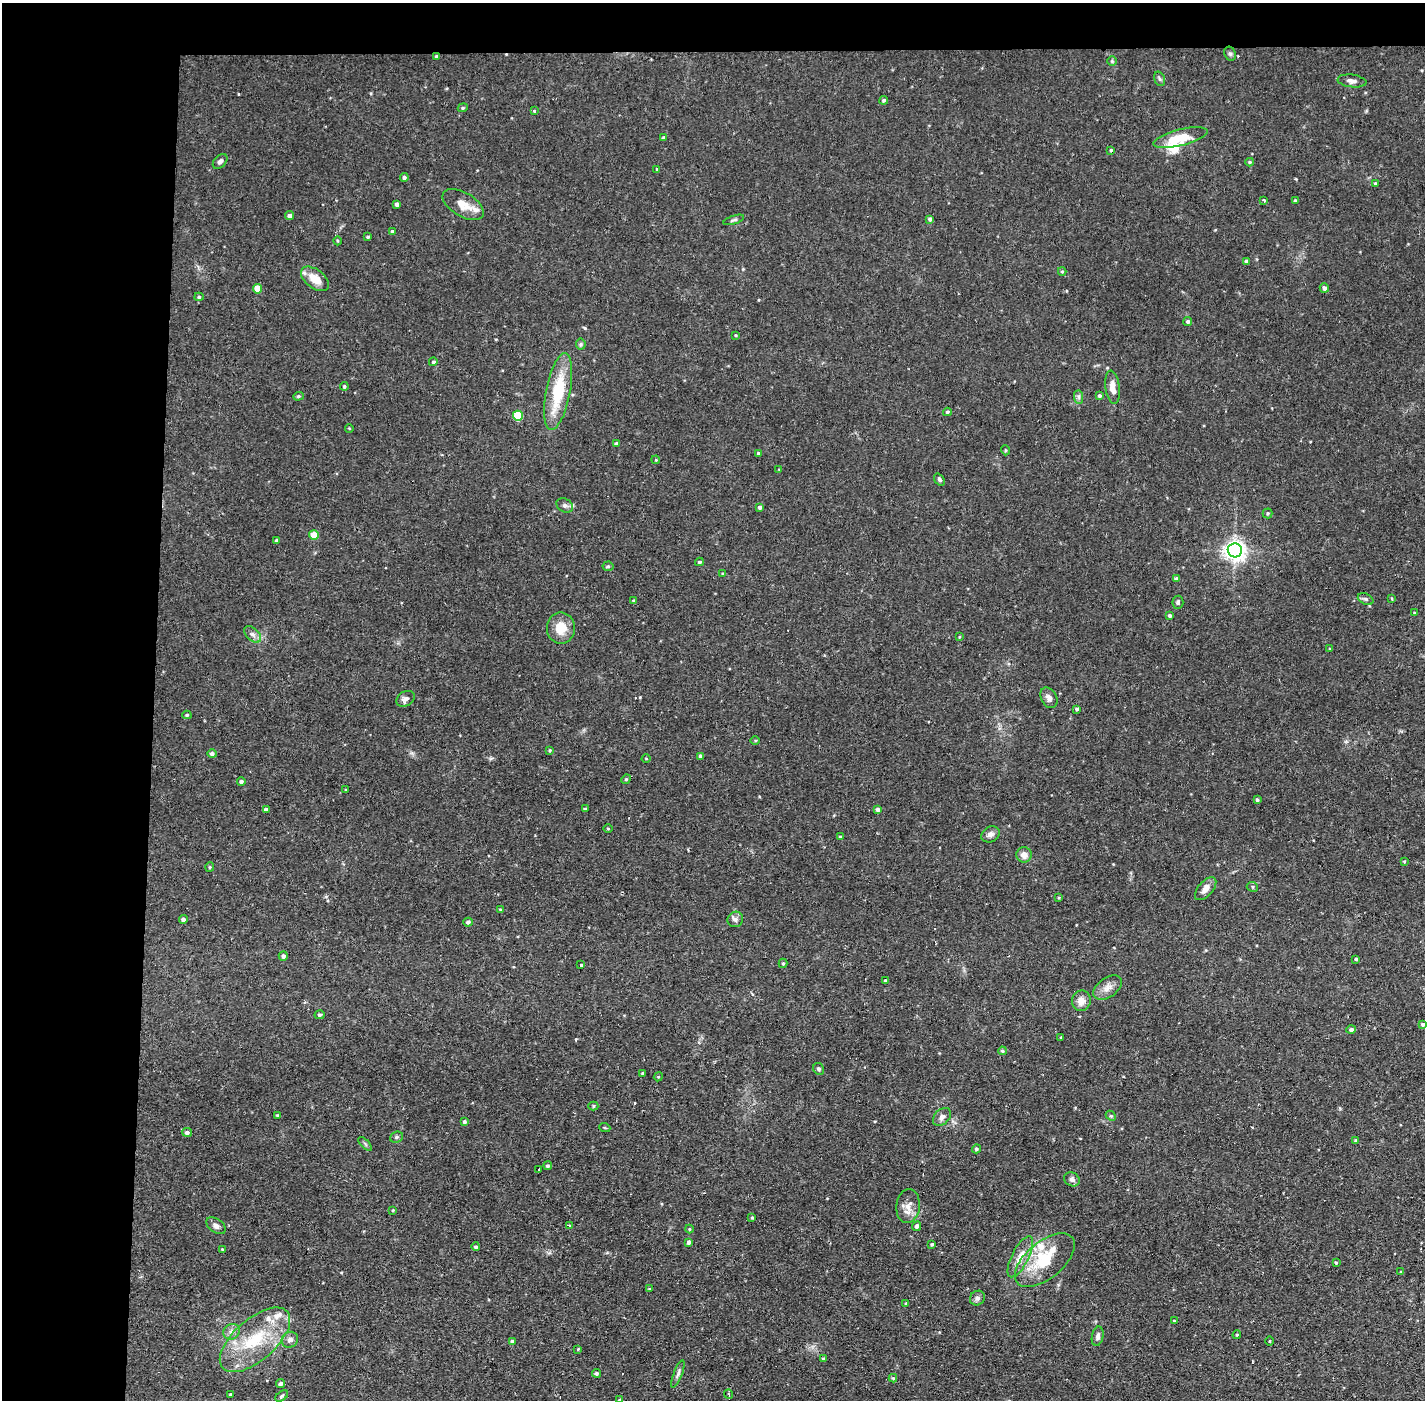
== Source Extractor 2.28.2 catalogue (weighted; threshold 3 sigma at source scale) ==
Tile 1 of 3 x 3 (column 1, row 1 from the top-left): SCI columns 1-1423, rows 2849-4246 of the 4269 x 4300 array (HDU 1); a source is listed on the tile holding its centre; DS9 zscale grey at full resolution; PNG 1427 x 1402 px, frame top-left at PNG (2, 3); each listed source drawn as its Kron ellipse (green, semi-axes under 4 px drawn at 4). Shown black and unused: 14% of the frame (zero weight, under 2 of 3 exposures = <1% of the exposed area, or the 3 px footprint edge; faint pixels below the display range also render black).
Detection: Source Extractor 2.28.2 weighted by HDU 2 'WHT'; one run over the whole footprint, this tile lists its part. Background 0.0744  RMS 0.0065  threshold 0.0293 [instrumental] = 3 sigma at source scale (4.5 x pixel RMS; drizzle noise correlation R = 1.50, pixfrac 1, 0.05/0.05 arcsec/px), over >= 5 px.
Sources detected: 176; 1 inside a brighter object's white glare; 3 cosmic-ray / hot-pixel residue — neither listed nor drawn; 7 inside a brighter listed object's ellipse — not listed separately; the other 165 listed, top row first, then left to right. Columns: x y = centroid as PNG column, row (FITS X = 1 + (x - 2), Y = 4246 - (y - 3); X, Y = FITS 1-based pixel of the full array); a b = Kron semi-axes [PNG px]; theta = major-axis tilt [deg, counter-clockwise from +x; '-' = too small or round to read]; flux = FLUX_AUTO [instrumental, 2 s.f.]
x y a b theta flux
1230 54 7 5 -67 1.2
437 56 3 3 - 1.2
1112 61 5 5 - 0.96
1160 79 7 5 -72 1.2
1352 81 14 6 -7 3.3
884 100 4 4 - 0.96
463 108 5 4 - 0.87
534 111 3 3 - 0.61
663 138 4 3 - 1.1
1180 138 28 8 13 17
1111 150 3 3 - 0.8
220 161 9 6 47 2.1
1250 162 4 4 - 0.81
657 169 4 3 - 0.61
404 178 4 4 - 1.4
1375 183 4 3 - 0.6
1264 200 3 3 - 2.3
1295 201 3 3 - 0.98
397 204 4 3 - 1.8
463 205 23 12 -31 9.3
290 215 4 4 - 2
930 219 4 4 - 1.6
734 220 11 4 18 1.4
392 231 4 3 - 0.75
368 237 4 3 - 0.89
338 241 4 3 - 0.62
1246 262 4 4 - 1.6
1062 271 4 4 - 0.67
315 279 16 9 -38 10
1324 288 5 4 - 2.4
258 289 5 5 - 13
199 297 4 4 - 1.1
1188 322 4 4 - 1.6
736 335 4 4 - 0.63
581 344 5 5 - 1
433 362 4 4 - 1.1
344 386 4 4 - 0.96
1113 387 17 7 -83 6.1
558 392 39 12 79 33
298 396 5 4 - 1.1
1099 396 4 3 - 1.6
1079 397 7 4 -89 1.4
947 412 4 3 - 1
518 416 5 5 - 30
349 428 4 3 - 0.51
616 443 4 4 - 1
1005 450 5 3 - 0.6
759 453 4 4 - 1.2
656 460 4 3 - 0.6
779 469 4 2 - 0.45
939 480 6 4 -53 1.4
565 505 9 6 -31 2.2
760 507 4 3 - 1.5
1268 513 5 5 - 0.88
314 535 5 4 - 13
277 541 4 4 - 1.6
1235 550 7 7 - 430
699 562 4 3 - 1
608 566 5 5 - 1
723 574 3 3 - 0.86
1176 579 4 3 - 1.4
1391 598 4 2 - 0.58
1366 599 8 5 -26 1.4
634 601 3 3 - 1.2
1178 602 6 5 - 1.4
1414 613 3 3 - 0.6
1170 616 3 3 - 1.2
561 628 15 14 - 12
253 634 10 6 -44 2.6
959 637 3 2 - 0.49
1330 649 3 3 - 0.64
1049 698 11 7 -62 3.1
405 699 10 7 32 2.9
1077 709 4 3 - 1.2
187 715 4 4 - 0.87
755 740 4 3 - 0.69
550 750 4 4 - 0.67
212 754 5 4 - 1.8
700 756 4 3 - 1.7
646 759 4 3 - 0.54
626 779 5 4 - 0.65
241 782 4 4 - 1.5
346 790 3 2 - 0.57
1257 800 4 4 - 1.2
266 809 4 3 - 1.8
585 809 3 3 - 0.79
878 809 4 4 - 1.9
608 828 5 3 - 0.62
990 834 9 7 32 3
840 837 4 3 - 0.68
1024 855 7 7 - 4.5
1404 861 3 2 - 0.6
210 867 5 4 - 0.72
1252 887 6 4 -23 0.98
1206 889 14 7 49 4.8
1059 898 4 3 - 0.63
500 909 4 3 - 0.57
183 919 4 4 - 1.9
735 919 8 7 - 2.6
468 922 5 4 - 1.8
283 956 5 4 - 1.9
1356 959 3 3 - 0.99
783 963 5 4 - 0.95
580 965 3 3 - 16
885 981 3 3 - 0.87
1108 988 16 9 36 5.4
1081 1001 10 9 - 5.6
319 1015 5 4 - 1.2
1423 1024 4 4 - 1.2
1351 1030 5 4 - 1.7
1061 1038 4 3 - 0.83
1002 1051 4 3 - 0.86
819 1069 6 5 - 1.2
643 1073 3 3 - 1.1
658 1077 4 3 - 0.6
593 1106 5 4 - 0.88
277 1116 4 4 - 0.86
1111 1116 6 4 -42 0.83
942 1117 10 7 45 2.9
464 1122 3 3 - 1.3
605 1128 5 3 - 0.78
187 1132 5 4 - 2.1
396 1137 7 5 22 1.3
1356 1140 4 3 - 0.84
365 1144 8 3 -45 0.96
976 1149 4 4 - 1.4
548 1166 4 4 - 1.1
538 1170 3 2 - 0.75
1072 1179 8 6 -30 2.4
908 1206 17 11 84 6.6
393 1210 4 3 - 0.53
752 1217 3 3 - 0.73
569 1225 3 3 - 0.76
216 1226 11 7 -35 2.7
917 1226 5 4 - 1.8
689 1229 4 4 - 0.61
689 1242 4 3 - 2.2
932 1244 3 3 - 0.89
476 1247 4 4 - 1.2
222 1249 4 3 - 0.79
1020 1257 23 8 63 8
1045 1260 36 18 40 28
1336 1263 4 3 - 0.78
1401 1272 4 4 - 0.82
649 1289 4 3 - 0.69
977 1298 8 7 - 2.4
906 1303 4 3 - 0.56
1174 1321 3 3 - 0.51
231 1332 8 7 - 2.9
1237 1335 4 3 - 0.81
1098 1336 10 5 78 2.2
255 1340 43 21 41 39
290 1340 8 7 - 2.9
512 1341 4 4 - 1.3
1269 1341 4 3 - 0.55
578 1349 3 3 - 0.51
823 1359 4 3 - 0.78
596 1373 4 4 - 1.1
678 1374 15 4 69 2.1
893 1378 4 4 - 0.85
281 1384 4 4 - 2.2
231 1394 3 2 - 0.76
728 1394 5 3 - 0.82
282 1396 7 4 37 1.1
620 1400 4 3 - 1.6
Overlapping masked pixels (flux is a lower limit): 1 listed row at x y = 437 56
Isophote crosses this tile's border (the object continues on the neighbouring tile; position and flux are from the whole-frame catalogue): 1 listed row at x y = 620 1400